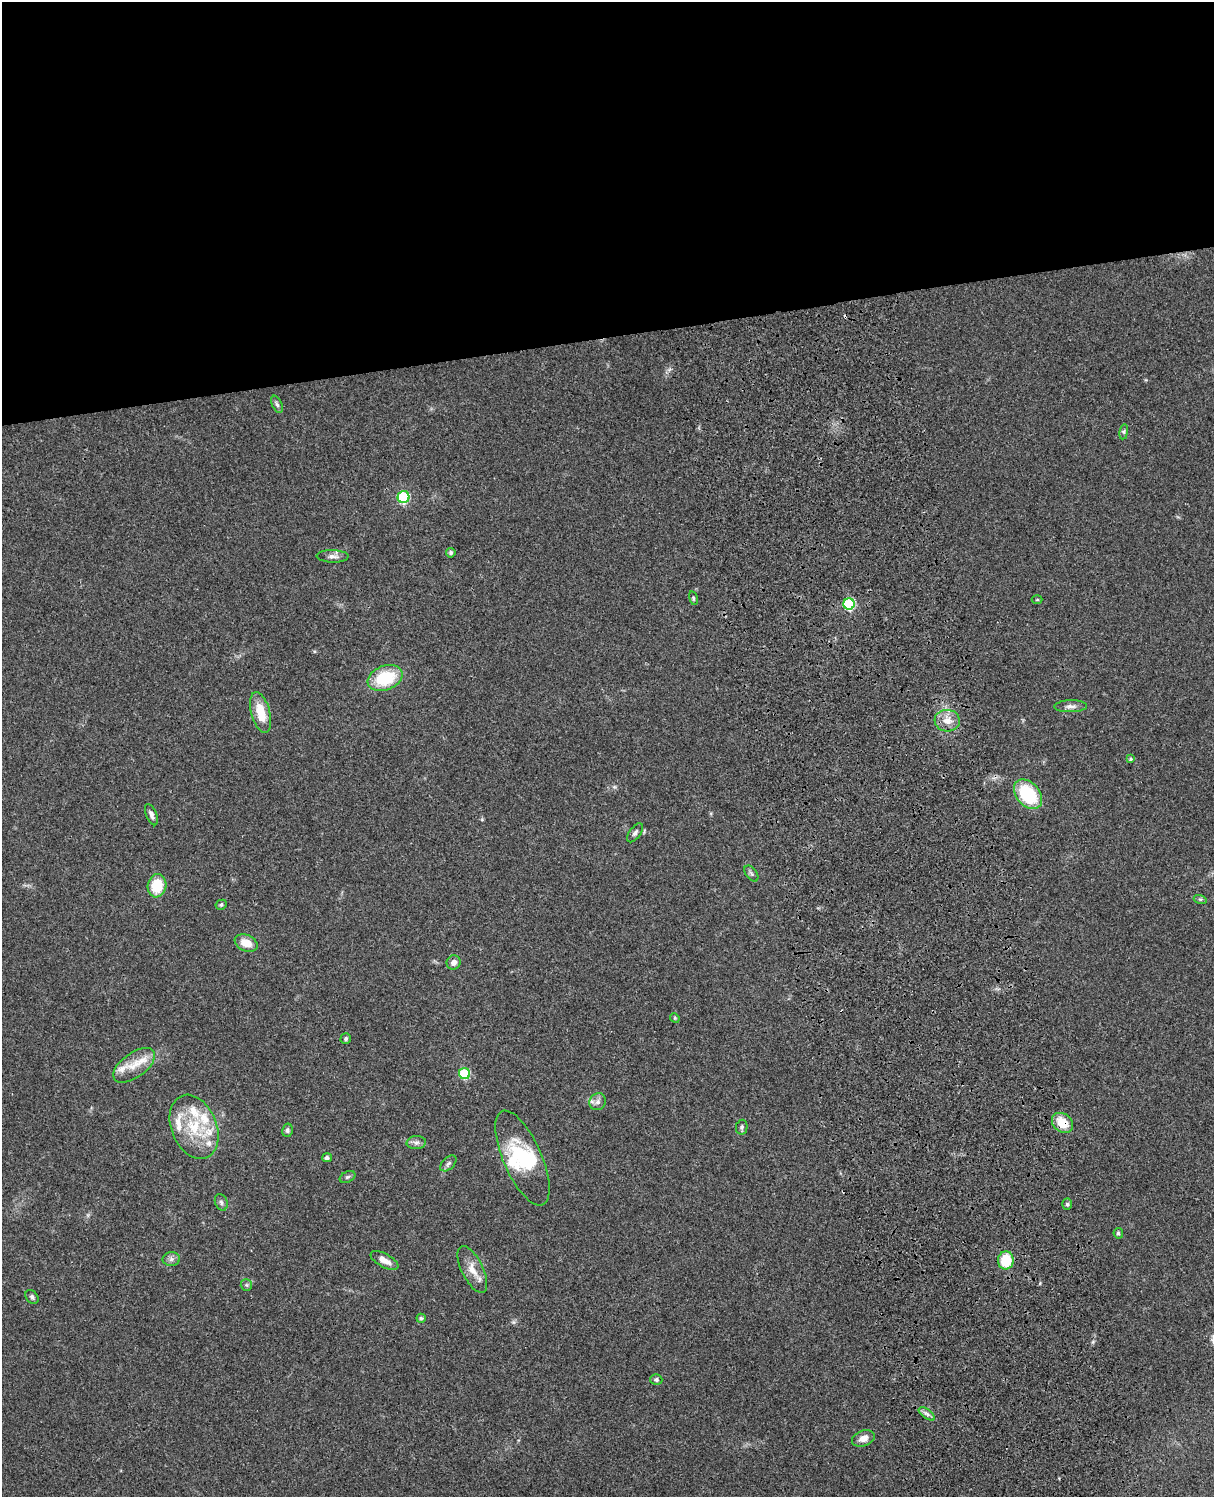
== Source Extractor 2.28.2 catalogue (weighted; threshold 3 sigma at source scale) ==
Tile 2 of 4 x 3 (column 2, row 1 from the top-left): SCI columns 1333-2544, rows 3268-4762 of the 5085 x 4926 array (HDU 1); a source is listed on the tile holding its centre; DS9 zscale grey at full resolution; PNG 1216 x 1499 px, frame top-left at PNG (2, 2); each listed source drawn as its Kron ellipse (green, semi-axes under 4 px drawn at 4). Shown black and unused: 23% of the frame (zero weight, under 3 of 4 exposures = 6% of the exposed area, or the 3 px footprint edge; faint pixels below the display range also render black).
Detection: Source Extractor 2.28.2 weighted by HDU 2 'WHT'; one run over the whole footprint, this tile lists its part. Background 0.107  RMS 0.0065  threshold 0.0291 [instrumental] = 3 sigma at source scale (4.5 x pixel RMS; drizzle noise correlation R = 1.50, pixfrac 1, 0.05/0.05 arcsec/px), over >= 5 px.
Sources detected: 59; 1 inside a brighter object's white glare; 1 cosmic-ray / hot-pixel residue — neither listed nor drawn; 8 inside a brighter listed object's ellipse — not listed separately; the other 49 listed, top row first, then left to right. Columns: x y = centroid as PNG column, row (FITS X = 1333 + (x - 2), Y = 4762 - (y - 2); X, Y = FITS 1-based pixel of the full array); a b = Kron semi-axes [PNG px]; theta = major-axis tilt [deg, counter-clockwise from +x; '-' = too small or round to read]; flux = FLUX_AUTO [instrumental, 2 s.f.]
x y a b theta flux
277 404 9 5 -65 1.5
1124 432 8 4 82 1.2
404 497 6 6 - 54
451 553 5 4 - 1.7
332 556 16 6 -1 3.2
693 598 7 4 -77 0.98
1037 600 5 3 - 0.63
849 604 6 6 - 57
385 678 18 12 21 30
1071 706 16 6 2 3.3
261 712 21 9 -75 14
947 721 13 11 -7 6.8
1130 759 4 3 - 1
1028 794 17 11 -49 37
151 815 11 5 -67 2.5
635 833 11 5 54 2
751 874 9 5 -53 1.5
157 886 11 9 79 19
1200 899 6 4 -17 1
221 905 6 4 30 1.2
246 943 12 8 -23 8.3
454 962 7 7 - 3.3
675 1018 5 4 - 0.69
346 1039 5 5 - 1.3
134 1065 24 12 36 11
464 1073 5 5 - 36
598 1102 9 8 - 3.1
1063 1123 11 9 -39 13
194 1127 33 22 -68 30
742 1127 7 5 79 1.4
287 1130 7 5 77 1.5
416 1142 10 6 3 2.5
327 1158 5 4 - 1.7
522 1158 51 19 -66 32
448 1163 10 5 45 1.8
347 1177 8 5 27 1.4
221 1202 8 6 -68 1.8
1067 1204 5 5 - 1.3
1118 1233 5 4 - 1.3
171 1259 8 7 - 2.2
384 1260 15 6 -28 5.7
1006 1260 9 8 - 18
472 1269 25 10 -64 8.9
246 1285 6 5 - 1.3
32 1297 7 5 -48 1.6
421 1318 4 4 - 1.1
656 1380 6 5 - 1.5
927 1414 9 4 -35 1.9
863 1438 12 7 21 4.9
Overlapping masked pixels (flux is a lower limit): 1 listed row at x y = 1063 1123